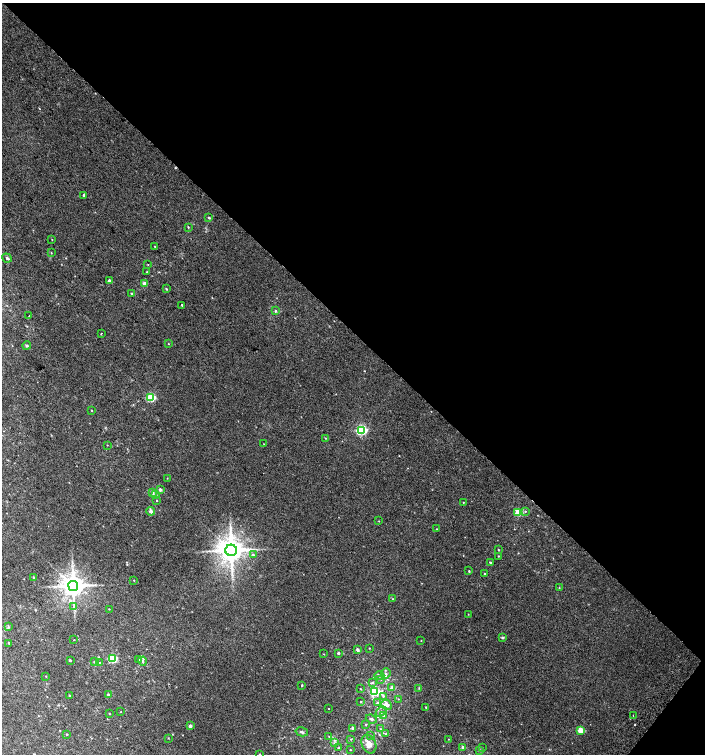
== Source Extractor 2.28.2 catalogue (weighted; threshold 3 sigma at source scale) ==
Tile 8 of 4 x 4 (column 4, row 2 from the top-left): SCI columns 4421-5826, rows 3042-4544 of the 6094 x 6074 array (HDU 1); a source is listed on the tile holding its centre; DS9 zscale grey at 2 x 2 block average (1 PNG px = mean of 2 x 2 image px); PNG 707 x 756 px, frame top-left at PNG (2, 3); each listed source drawn as its Kron ellipse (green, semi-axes under 4 px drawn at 4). Shown black and unused: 45% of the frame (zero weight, under 2 of 3 exposures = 2% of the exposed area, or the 3 px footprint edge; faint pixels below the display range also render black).
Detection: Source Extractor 2.28.2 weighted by HDU 2 'WHT'; one run over the whole footprint, this tile lists its part. Background 0.0399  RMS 0.012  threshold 0.0562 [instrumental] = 3 sigma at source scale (4.5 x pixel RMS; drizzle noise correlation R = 1.50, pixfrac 1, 0.0396/0.0396 arcsec/px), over >= 5 px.
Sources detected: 116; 2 cosmic-ray / hot-pixel residue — neither listed nor drawn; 2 inside a brighter listed object's ellipse — not listed separately; the other 112 listed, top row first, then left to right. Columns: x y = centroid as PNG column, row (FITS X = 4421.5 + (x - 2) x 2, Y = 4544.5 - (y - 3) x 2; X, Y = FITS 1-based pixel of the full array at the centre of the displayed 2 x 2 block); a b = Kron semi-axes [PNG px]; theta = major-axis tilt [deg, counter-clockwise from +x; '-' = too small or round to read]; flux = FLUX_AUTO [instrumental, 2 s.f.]
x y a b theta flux
84 195 2 2 - 8.4
209 218 3 2 - 3.7
188 227 3 2 - 2
52 239 2 2 - 1.1
154 246 2 2 - 1.2
51 253 2 2 - 1.4
7 258 5 3 - 4.3
148 265 2 2 - 1.3
147 272 3 2 - 1.3
109 281 2 2 - 12
144 283 3 3 - 13
166 289 3 2 - 2
132 294 4 3 - 3.5
182 305 2 2 - 6.4
275 311 4 3 - 3.1
29 316 2 2 - 5
101 333 2 2 - 2.5
168 344 2 2 - 1.3
27 346 4 4 - 3.6
151 398 3 3 - 200
92 411 3 2 - 1.2
361 430 4 3 - 350
325 438 2 2 - 1.4
264 444 2 2 - 0.97
107 445 2 2 - 0.98
167 478 2 2 - 0.95
160 490 2 2 - 9.9
152 493 3 3 - 6.1
156 495 3 2 - 2.2
157 501 2 2 - 1.2
463 502 2 2 - 1.2
151 511 4 4 - 8.7
525 511 3 3 - 2.2
518 513 3 3 - 78
379 521 3 2 - 1
437 529 2 2 - 3.5
231 550 6 5 - 4000
498 550 3 2 - 1.7
253 555 4 3 - 3.6
498 556 2 2 - 1.3
490 562 3 2 - 2.8
469 571 3 2 - 1.7
485 574 2 2 - 1.9
34 577 2 2 - 2.4
134 580 2 2 - 1.1
73 586 5 5 - 3000
559 588 3 2 - 1.6
393 599 3 3 - 2.2
74 607 3 2 - 2.5
109 609 2 2 - 1.2
468 614 2 2 - 1.1
8 627 3 3 - 2.7
502 637 4 3 - 3.4
74 640 2 2 - 1.1
421 640 2 2 - 1.1
9 643 2 2 - 2.7
369 648 2 2 - 1.3
357 650 3 3 - 6.7
338 653 3 2 - 5.4
324 654 3 2 - 1.1
112 658 3 3 - 200
70 660 3 2 - 3.3
138 660 3 2 - 2.1
142 661 4 3 - 4.7
94 662 3 2 - 2.2
100 663 3 2 - 2.2
386 674 5 4 - 6.6
46 676 2 2 - 1.3
379 676 5 3 - 3.9
381 679 3 3 - 2.4
373 682 3 3 - 2.8
302 685 2 2 - 2.2
392 688 3 3 - 12
419 688 3 2 - 1.8
360 689 3 2 - 1.4
374 692 4 3 - 230
69 695 3 2 - 2
108 695 2 2 - 5.2
383 696 3 3 - 3.3
398 699 3 2 - 1.8
361 702 3 2 - 1.8
377 703 3 3 - 4.5
386 705 5 4 - 18
426 707 2 2 - 2
328 709 2 2 - 1.1
121 712 2 2 - 0.84
381 712 6 4 40 8
109 713 2 2 - 1.3
633 715 2 2 - 1.2
384 716 3 3 - 2.7
371 719 6 3 -22 6.5
366 724 3 3 - 2
190 726 2 2 - 14
352 728 3 3 - 5.4
380 729 3 3 - 2.3
580 730 3 3 - 68
302 732 6 3 -14 5.3
67 734 2 2 - 2.1
386 734 4 2 - 2.7
371 735 3 2 - 1.6
329 736 3 2 - 1.4
168 738 3 2 - 1.3
351 739 3 2 - 1.7
448 739 2 2 - 1.1
334 743 3 3 - 3
369 744 9 7 -67 21
463 747 3 2 - 8.5
339 748 3 3 - 2.4
482 748 3 2 - 1.2
350 750 2 2 - 1.5
479 751 3 2 - 1.7
260 754 2 2 - 1.5
Isophote crosses this tile's border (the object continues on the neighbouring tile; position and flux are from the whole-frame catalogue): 1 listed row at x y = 260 754
Diffuse or blended objects may show on this block-average render without a row.